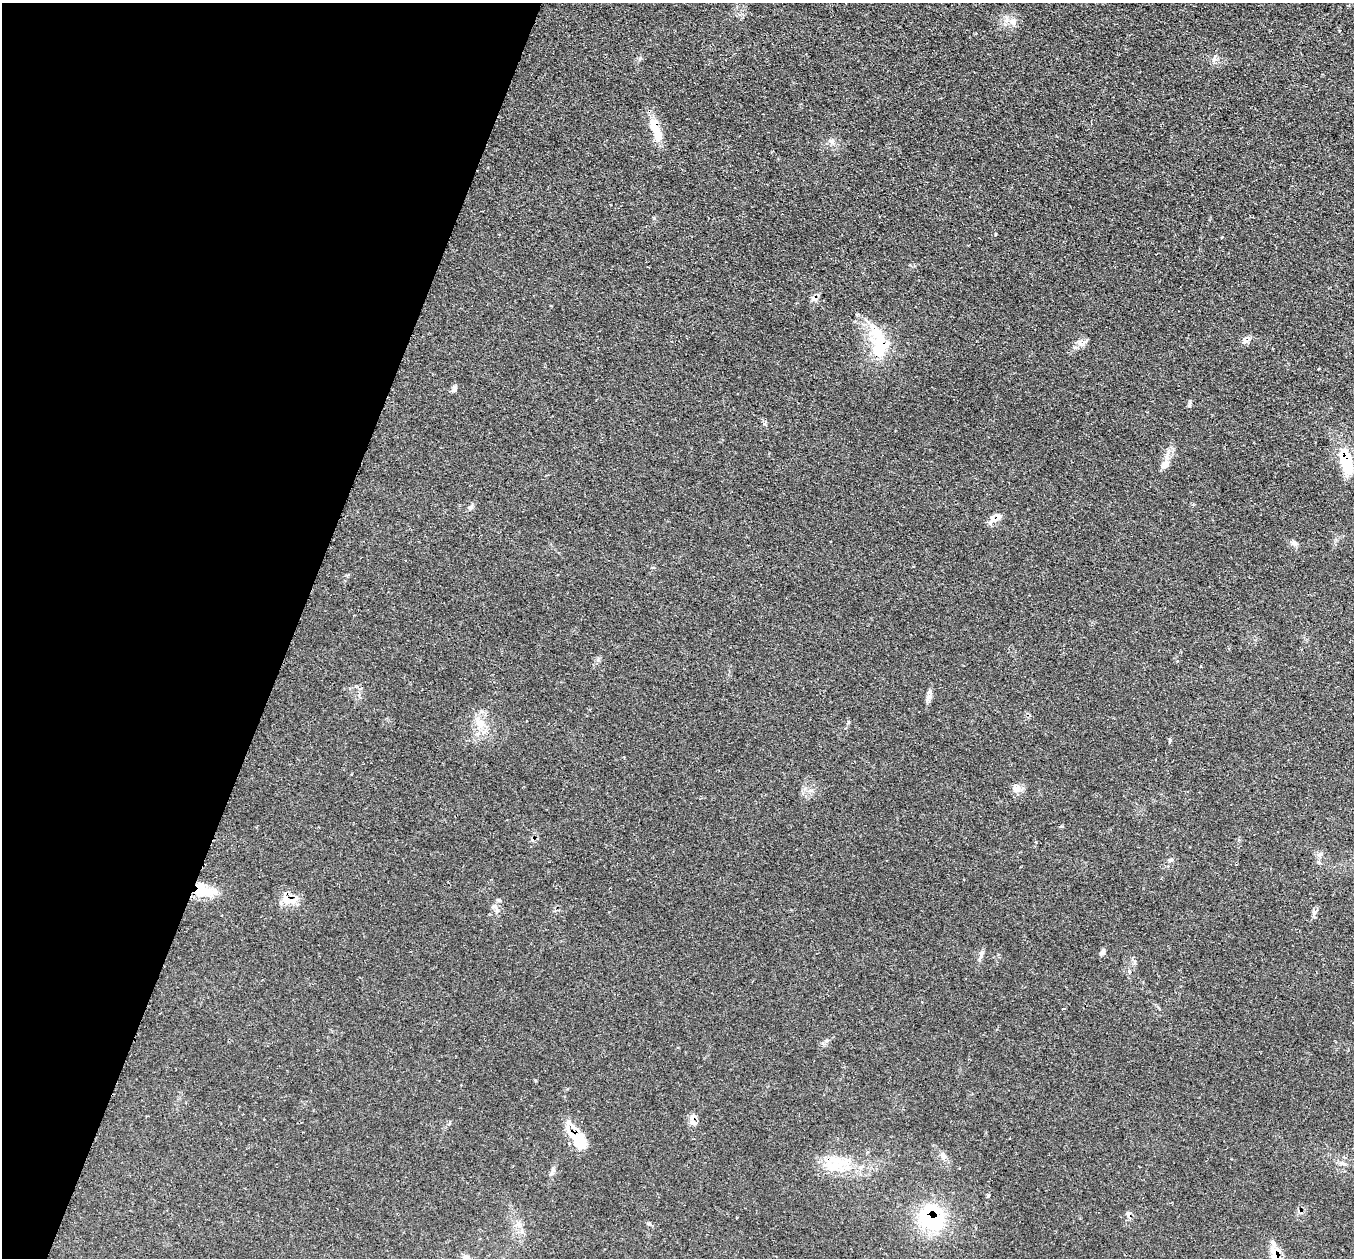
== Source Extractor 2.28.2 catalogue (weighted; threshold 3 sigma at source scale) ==
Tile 9 of 4 x 4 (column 1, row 3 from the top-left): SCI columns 1-1352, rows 1528-2783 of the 5412 x 5432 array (HDU 1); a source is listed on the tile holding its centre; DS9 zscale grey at full resolution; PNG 1356 x 1260 px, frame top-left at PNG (2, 3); no overlay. Shown black and unused: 22% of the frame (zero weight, under 2 of 3 exposures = <1% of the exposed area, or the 3 px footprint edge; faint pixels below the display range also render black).
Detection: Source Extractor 2.28.2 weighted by HDU 2 'WHT'; one run over the whole footprint, this tile lists its part. Background 0.079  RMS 0.0058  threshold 0.0259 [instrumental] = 3 sigma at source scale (4.5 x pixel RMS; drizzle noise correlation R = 1.50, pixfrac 1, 0.05/0.05 arcsec/px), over >= 5 px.
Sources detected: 48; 2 inside a brighter object's white glare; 2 cosmic-ray / hot-pixel residue — not listed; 3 inside a brighter listed object's ellipse — not listed separately; the other 41 listed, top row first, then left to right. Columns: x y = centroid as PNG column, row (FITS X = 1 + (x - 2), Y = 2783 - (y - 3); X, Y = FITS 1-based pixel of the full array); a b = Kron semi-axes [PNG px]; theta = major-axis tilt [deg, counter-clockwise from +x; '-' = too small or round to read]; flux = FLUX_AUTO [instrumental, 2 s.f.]
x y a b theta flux
1013 22 14 8 -41 4.1
1214 58 12 4 71 1.6
656 130 33 10 -71 12
995 234 3 2 - 0.54
1222 237 3 2 - 0.45
814 299 10 6 0 2.2
1245 340 11 7 -46 2.1
1082 343 17 5 18 3.1
880 347 31 22 74 24
1318 369 3 2 - 0.51
454 390 6 4 75 2.5
1346 461 31 13 -74 20
1165 464 14 9 50 4.3
470 508 7 5 44 1.1
993 519 13 9 -24 3.8
1294 543 8 6 -32 2.1
913 566 3 2 - 0.43
1200 666 3 2 - 0.54
929 697 12 6 52 2.5
526 721 3 2 - 0.39
479 723 19 11 -57 8.4
1170 741 5 3 - 2.3
624 758 3 3 - 0.48
1017 789 12 10 28 4.1
1319 855 8 6 8 1.7
209 892 32 16 -22 12
286 899 20 10 -62 7.1
499 900 6 4 -44 0.77
1314 912 7 5 -47 1.4
1103 952 8 6 68 1.5
981 953 7 4 71 1.3
535 1080 3 3 - 1.3
693 1122 9 6 -29 2.2
575 1137 37 11 -46 13
943 1155 11 6 -63 2.2
1342 1163 8 5 -44 1.4
832 1167 35 12 -8 16
931 1218 35 31 -36 45
649 1223 6 4 -19 0.89
1275 1256 26 11 -70 12
466 1257 11 6 -15 2.1
Overlapping masked pixels (flux is a lower limit): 10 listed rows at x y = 656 130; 880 347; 1346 461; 993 519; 209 892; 286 899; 693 1122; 575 1137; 931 1218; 1275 1256
Isophote crosses this tile's border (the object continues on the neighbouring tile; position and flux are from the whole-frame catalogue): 1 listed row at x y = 1275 1256
Unlisted compact peaks at least as high as the median listed source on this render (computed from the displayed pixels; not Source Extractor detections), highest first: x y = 831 141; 1189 406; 764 424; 654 218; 848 722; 640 58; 826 1041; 598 660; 1062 826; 988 1196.